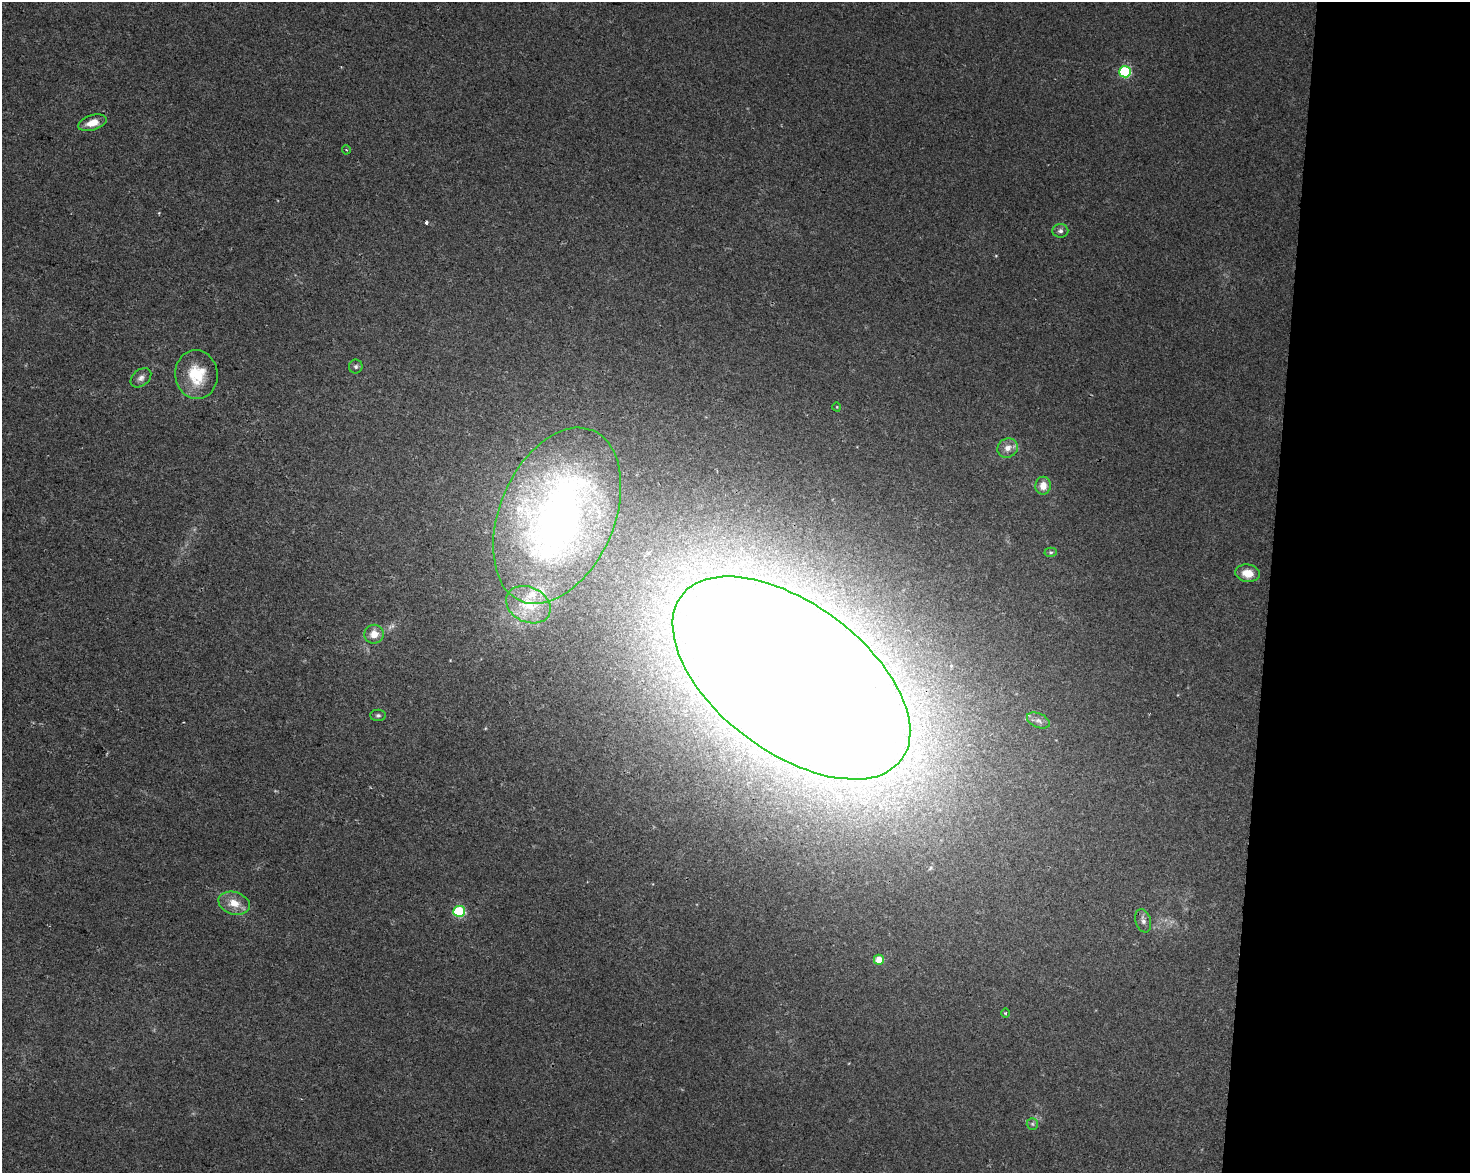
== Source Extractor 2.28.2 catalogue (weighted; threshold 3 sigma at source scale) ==
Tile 9 of 3 x 4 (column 3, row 3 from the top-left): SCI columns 3221-4688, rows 1172-2342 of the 4915 x 4692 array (HDU 1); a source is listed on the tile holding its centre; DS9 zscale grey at full resolution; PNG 1472 x 1175 px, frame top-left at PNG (2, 2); each listed source drawn as its Kron ellipse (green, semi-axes under 4 px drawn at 4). Shown black and unused: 14% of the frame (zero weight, under 2 of 3 exposures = <1% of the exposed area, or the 3 px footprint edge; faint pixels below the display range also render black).
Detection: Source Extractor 2.28.2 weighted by HDU 2 'WHT'; one run over the whole footprint, this tile lists its part. Background 0.0211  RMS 0.0045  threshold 0.0201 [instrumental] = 3 sigma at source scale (4.5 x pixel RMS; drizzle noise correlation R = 1.50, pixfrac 1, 0.0396/0.0396 arcsec/px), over >= 5 px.
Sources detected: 27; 1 too faint to see at this stretch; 1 cosmic-ray / hot-pixel residue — neither listed nor drawn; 1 inside a brighter listed object's ellipse — not listed separately; the other 24 listed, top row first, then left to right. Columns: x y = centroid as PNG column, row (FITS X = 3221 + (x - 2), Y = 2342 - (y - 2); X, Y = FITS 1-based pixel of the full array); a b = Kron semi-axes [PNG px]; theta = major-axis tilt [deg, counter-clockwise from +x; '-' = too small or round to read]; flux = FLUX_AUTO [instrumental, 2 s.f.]
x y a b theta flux
1125 72 6 5 - 43
92 123 15 7 17 5.5
346 150 4 4 - 0.53
1060 231 8 6 4 1.5
356 366 7 7 - 1.1
196 375 24 21 -83 17
141 378 12 8 40 2.3
837 407 4 3 - 0.31
1008 448 10 9 - 3.6
1043 486 9 7 81 4.6
557 516 92 57 67 280
1051 552 6 4 -2 0.69
1247 573 12 8 -8 6.1
528 605 23 17 -26 12
374 634 10 9 - 4.9
791 678 137 74 -37 3300
378 715 8 5 0 0.98
1038 720 12 7 -23 2.1
234 903 16 11 -17 6.2
459 911 6 5 - 34
1143 921 12 7 -73 2.1
879 960 5 5 - 6.7
1006 1013 5 3 - 0.52
1032 1124 6 5 - 0.87
Overlapping masked pixels (flux is a lower limit): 1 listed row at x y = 791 678